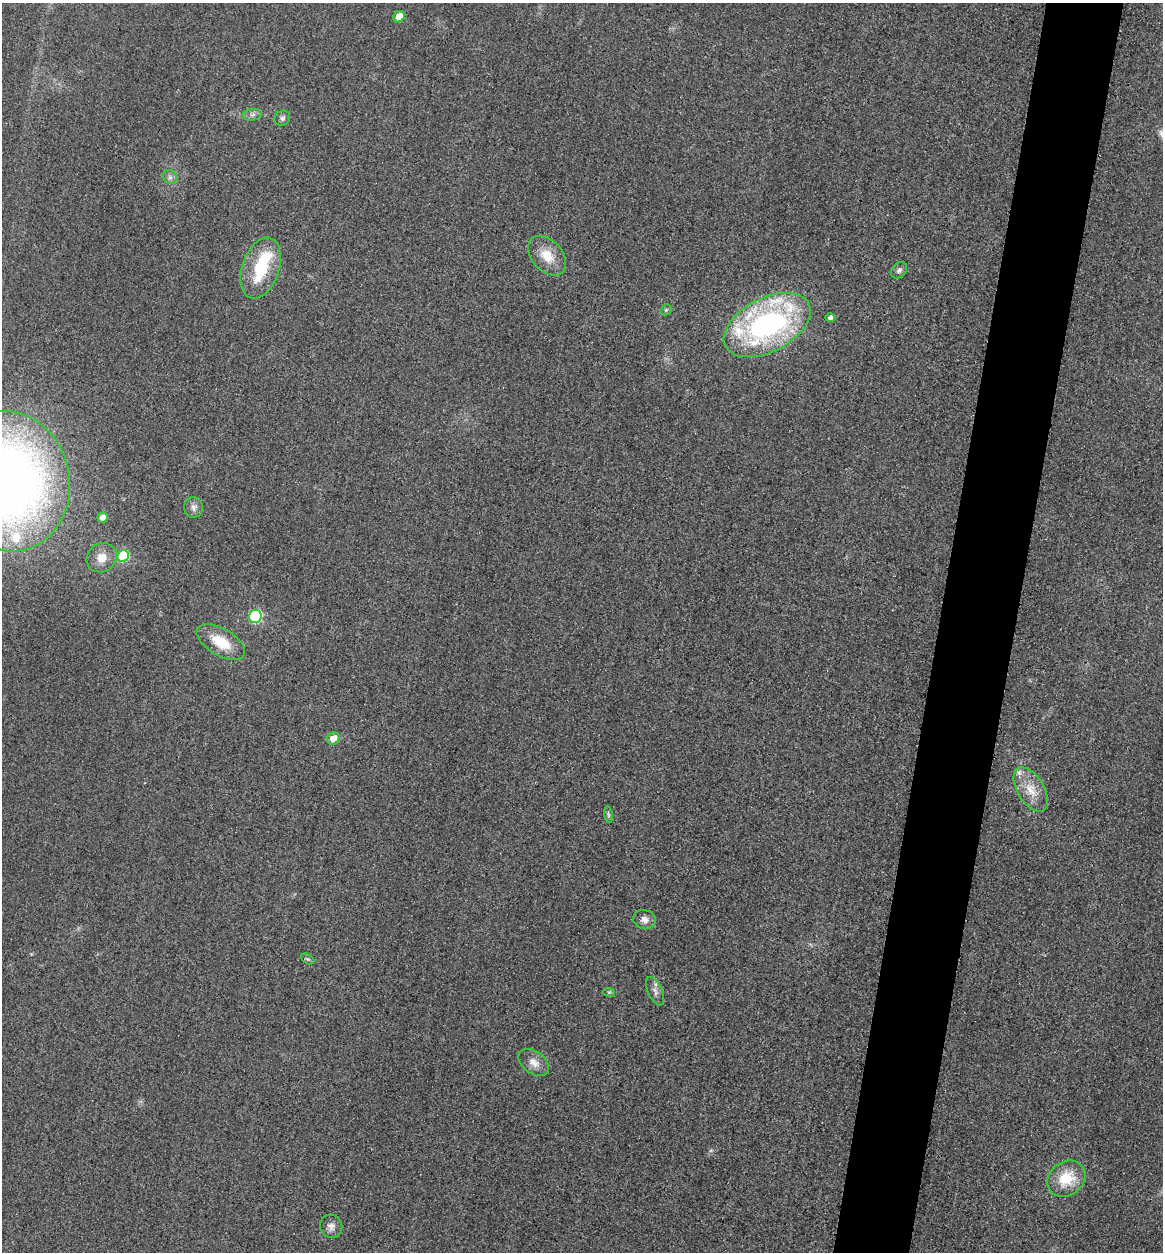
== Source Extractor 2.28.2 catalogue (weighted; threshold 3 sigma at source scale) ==
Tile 10 of 4 x 4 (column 2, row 3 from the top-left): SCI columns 1428-2588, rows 1271-2520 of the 5058 x 5038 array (HDU 1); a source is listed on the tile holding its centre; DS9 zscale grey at full resolution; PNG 1165 x 1254 px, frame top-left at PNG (2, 3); each listed source drawn as its Kron ellipse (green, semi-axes under 4 px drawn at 4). Shown black and unused: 7% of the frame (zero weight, under 3 of 4 exposures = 3% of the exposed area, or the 3 px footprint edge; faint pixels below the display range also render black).
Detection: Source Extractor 2.28.2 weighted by HDU 2 'WHT'; one run over the whole footprint, this tile lists its part. Background 0.0723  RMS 0.017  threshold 0.0777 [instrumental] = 3 sigma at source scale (4.5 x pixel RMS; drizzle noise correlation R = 1.50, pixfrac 1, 0.05/0.05 arcsec/px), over >= 5 px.
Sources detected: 33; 1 inside a brighter object's white glare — neither listed nor drawn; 5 inside a brighter listed object's ellipse — not listed separately; the other 27 listed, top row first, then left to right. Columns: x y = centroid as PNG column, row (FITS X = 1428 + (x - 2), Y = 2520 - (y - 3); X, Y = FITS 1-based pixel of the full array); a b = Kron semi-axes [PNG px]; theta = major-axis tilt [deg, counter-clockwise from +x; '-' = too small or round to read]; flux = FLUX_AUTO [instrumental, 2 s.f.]
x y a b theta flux
399 17 6 5 - 22
252 115 9 6 7 5.6
282 118 8 7 - 5
170 177 7 6 - 5.4
547 256 23 15 -48 36
261 268 31 18 71 85
899 270 9 6 48 5.8
666 310 6 5 - 2.7
830 318 5 4 - 5.2
767 325 47 27 27 400
8 481 70 61 -77 1500
193 507 10 9 - 8.2
102 518 5 5 - 13
123 556 6 5 - 98
102 558 15 14 - 25
255 616 6 6 - 190
221 642 27 13 -31 52
333 738 6 6 - 20
1031 789 24 13 -59 33
608 815 8 4 -81 3.6
645 919 11 9 -14 11
307 959 7 4 -27 2.7
655 991 15 7 -66 9
609 992 6 3 -18 2.1
534 1063 17 11 -36 17
1066 1179 20 16 37 55
331 1226 12 11 - 10
Isophote crosses this tile's border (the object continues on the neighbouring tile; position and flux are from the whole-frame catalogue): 1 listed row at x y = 8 481